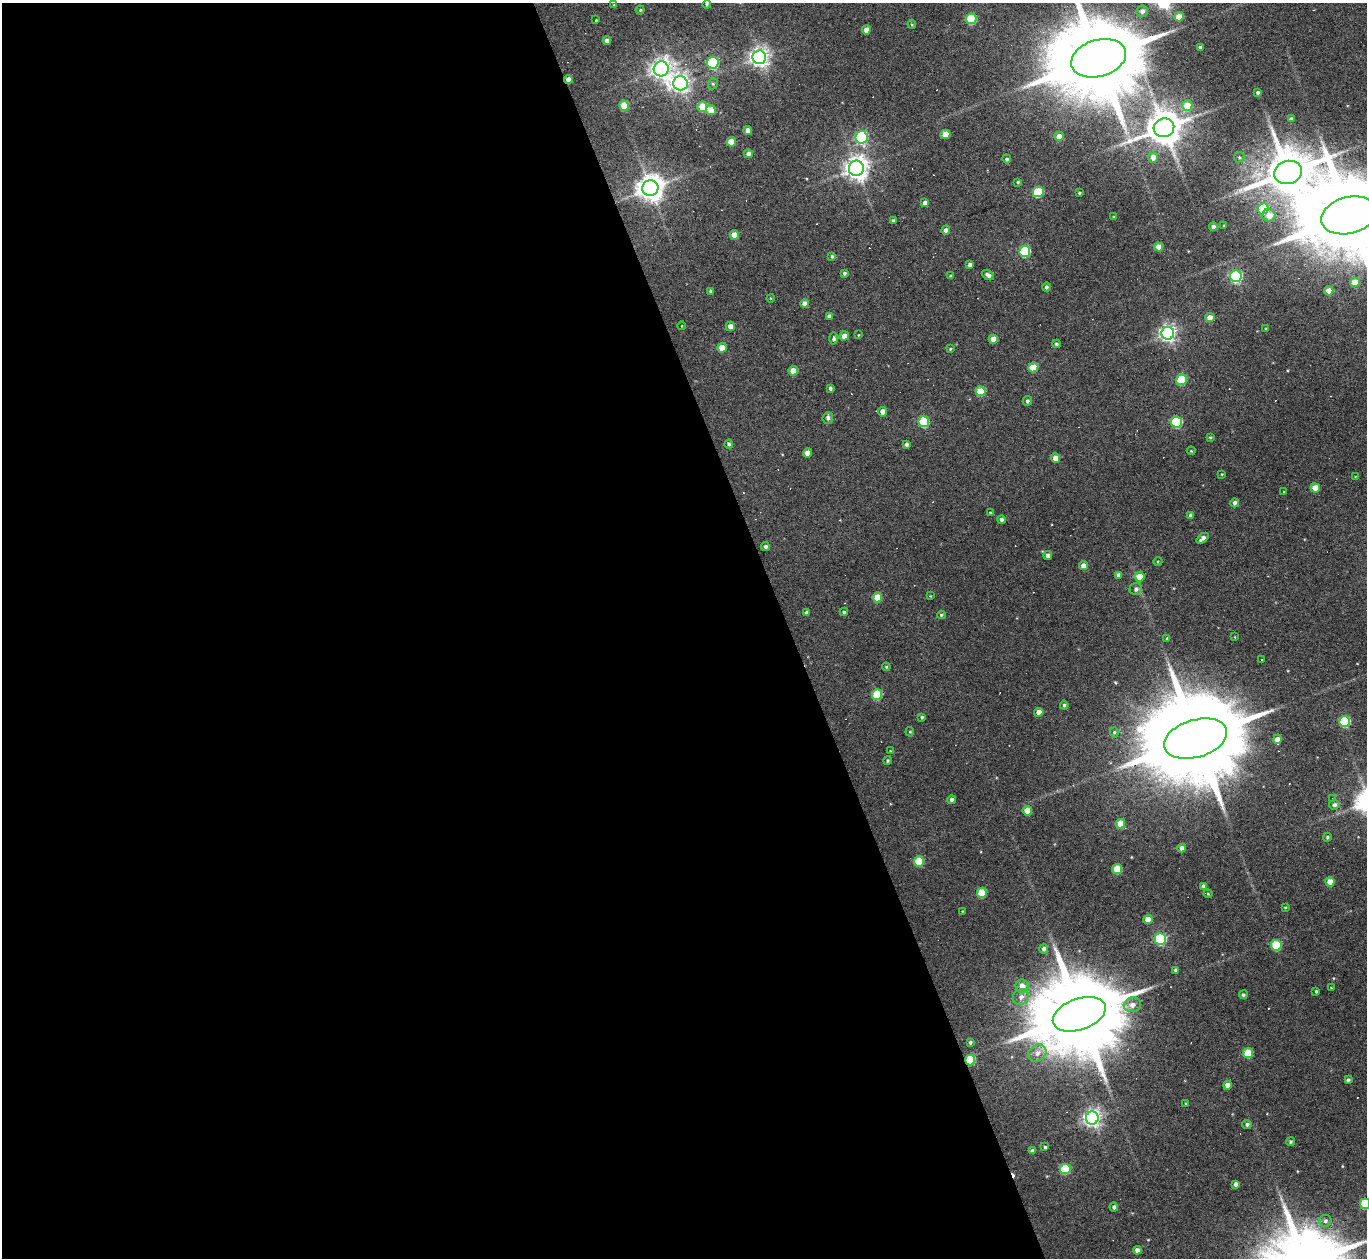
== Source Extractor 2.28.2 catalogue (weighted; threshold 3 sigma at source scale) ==
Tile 9 of 4 x 4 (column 1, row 3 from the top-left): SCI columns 1-1365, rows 1404-2659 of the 5461 x 5447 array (HDU 1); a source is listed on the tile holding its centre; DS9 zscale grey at full resolution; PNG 1369 x 1260 px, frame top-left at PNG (2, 3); each listed source drawn as its Kron ellipse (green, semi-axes under 4 px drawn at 4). Shown black and unused: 58% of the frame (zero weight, under 3 of 6 exposures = <1% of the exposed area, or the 3 px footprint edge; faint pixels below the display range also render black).
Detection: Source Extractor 2.28.2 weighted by HDU 2 'WHT'; one run over the whole footprint, this tile lists its part. Background 0.165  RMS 0.0096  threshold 0.0391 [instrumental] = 3 sigma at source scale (4.09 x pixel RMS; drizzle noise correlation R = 1.36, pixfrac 0.8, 0.05/0.05 arcsec/px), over >= 5 px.
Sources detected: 191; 2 inside a brighter object's white glare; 15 cosmic-ray / hot-pixel residue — neither listed nor drawn; the other 174 listed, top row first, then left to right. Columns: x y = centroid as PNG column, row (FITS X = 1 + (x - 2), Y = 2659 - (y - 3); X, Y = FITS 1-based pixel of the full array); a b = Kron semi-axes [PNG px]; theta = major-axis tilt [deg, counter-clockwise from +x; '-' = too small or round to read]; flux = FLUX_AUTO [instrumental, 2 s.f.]
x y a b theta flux
707 4 4 4 - 1.1
614 5 4 4 - 0.96
640 10 4 4 - 1.2
1142 11 6 6 - 3.8
1179 17 5 4 - 17
971 19 5 5 - 47
596 20 3 3 - 0.75
912 24 4 3 - 1.1
866 30 4 4 - 7
607 41 4 4 - 4.8
1200 47 4 3 - 2.7
759 57 7 7 - 500
1099 58 28 18 16 19000
713 63 6 5 - 69
661 69 7 7 - 560
568 79 4 4 - 5.3
680 83 7 7 - 450
713 84 6 5 - 1.4
1258 92 4 3 - 2.1
624 106 5 5 - 22
1187 106 5 5 - 19
702 107 5 5 - 21
711 110 5 5 - 12
1291 119 4 3 - 2.7
1164 128 10 9 - 2400
748 130 4 4 - 6
945 134 5 4 - 13
1059 136 5 4 - 8.5
862 137 6 6 - 130
731 142 5 4 - 15
748 154 4 4 - 3.6
1153 157 5 5 - 7.1
1239 157 5 5 - 1.3
1007 159 4 4 - 1.6
856 168 7 7 - 770
1288 172 14 11 17 4600
1018 182 4 3 - 1.1
650 188 8 8 - 1000
1038 192 5 5 - 51
1079 193 3 3 - 1.2
925 203 4 4 - 5.4
1263 209 5 5 - 40
1269 215 6 6 - 9.5
1349 215 28 18 14 18000
1114 217 3 3 - 0.88
893 221 3 3 - 1.7
1224 226 3 3 - 1.3
1213 227 4 4 - 2.9
946 230 4 4 - 4.7
734 235 4 4 - 14
1159 247 4 4 - 12
1025 251 5 5 - 69
832 256 4 3 - 1.6
970 265 4 3 - 2.9
844 273 4 3 - 1.9
988 275 6 4 -33 3.4
951 276 4 4 - 1.2
1236 276 6 5 - 140
1355 282 5 4 - 17
1046 287 4 4 - 2.1
711 291 4 3 - 2.6
1329 291 4 4 - 12
770 298 4 3 - 0.68
805 304 4 4 - 6.6
829 316 4 4 - 2.6
1210 318 4 4 - 10
682 326 4 3 - 0.65
730 326 4 4 - 6.7
1266 329 3 3 - 0.97
1168 333 6 6 - 340
858 335 4 2 - 0.57
844 336 4 4 - 6
834 338 6 4 -88 2.4
993 339 4 4 - 11
1056 344 4 4 - 1.7
722 348 5 4 - 15
950 349 3 3 - 0.85
1033 367 5 5 - 22
793 371 4 4 - 10
1181 380 6 5 - 40
830 388 4 3 - 2
981 391 5 5 - 25
1027 401 5 4 - 2
883 412 5 4 - 7.1
828 418 6 5 - 2.9
924 422 5 5 - 53
1177 422 5 5 - 75
1210 437 3 3 - 1
729 444 4 4 - 2
907 444 4 3 - 2.4
1191 451 4 3 - 0.86
807 453 4 4 - 7.3
1055 458 4 4 - 8.6
1222 474 3 3 - 0.74
1355 477 3 3 - 0.64
1315 488 4 4 - 14
1284 492 3 2 - 0.68
1234 503 4 4 - 2.9
990 513 4 3 - 1.1
1191 515 4 4 - 2.9
1001 520 4 4 - 3
1203 538 7 3 40 4.5
765 546 4 4 - 2.1
1048 556 4 4 - 4.7
1158 561 4 3 - 0.78
1083 566 4 4 - 7.1
1118 575 4 4 - 3
1139 577 5 5 - 13
1136 589 6 6 - 3
930 596 4 4 - 0.73
877 597 5 5 - 23
844 612 4 4 - 1.6
806 613 4 3 - 1.6
941 615 4 3 - 1.2
1235 637 4 2 - 0.54
1167 639 4 3 - 1.4
1262 659 3 2 - 1.2
886 667 4 4 - 1.1
877 695 5 5 - 44
1064 705 4 3 - 1.5
1039 712 4 4 - 8.5
922 717 4 3 - 1.5
1345 721 5 5 - 69
910 732 5 4 - 1.1
1114 732 5 4 - 1.4
1196 739 32 18 17 24000
1278 739 5 4 - 7.8
891 751 4 3 - 0.84
888 761 4 3 - 1
1333 798 4 3 - 0.72
952 800 4 4 - 3.5
1334 805 5 5 - 2.5
1027 811 5 4 - 15
1120 824 5 5 - 16
1327 837 4 4 - 1.4
1182 848 4 4 - 4.4
919 861 5 5 - 34
1117 869 5 5 - 26
1330 882 4 4 - 14
1204 886 4 3 - 2.6
982 893 5 5 - 31
1208 894 4 4 - 0.89
1285 907 4 3 - 0.92
962 911 3 2 - 0.62
1148 920 4 4 - 13
1160 939 6 6 - 120
1276 945 5 5 - 43
1044 949 5 4 - 2.8
1176 970 4 4 - 2.3
1022 986 6 6 - 8.2
1331 988 3 3 - 0.64
1316 991 3 3 - 1.3
1243 995 4 4 - 1.5
1021 997 8 7 - 5.1
1132 1005 8 7 - 5.5
1079 1014 27 15 20 16000
970 1042 3 3 - 1.6
1037 1053 10 8 38 6.5
1248 1053 5 5 - 30
970 1060 5 5 - 41
1348 1080 4 4 - 1.9
1228 1085 4 4 - 7.7
1186 1103 3 2 - 0.78
1092 1118 6 6 - 380
1247 1124 5 4 - 2
1290 1142 5 4 - 1.6
1045 1147 3 3 - 1.2
1032 1151 4 4 - 3.1
1065 1169 5 5 - 48
1236 1184 4 4 - 3.4
1365 1204 5 5 - 44
1114 1207 4 4 - 2.4
1325 1221 6 6 - 2.5
1137 1250 4 4 - 4.7
Overlapping masked pixels (flux is a lower limit): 2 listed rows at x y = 568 79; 970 1060
Isophote crosses this tile's border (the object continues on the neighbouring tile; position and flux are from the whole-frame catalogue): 3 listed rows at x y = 1099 58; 1349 215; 1365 1204